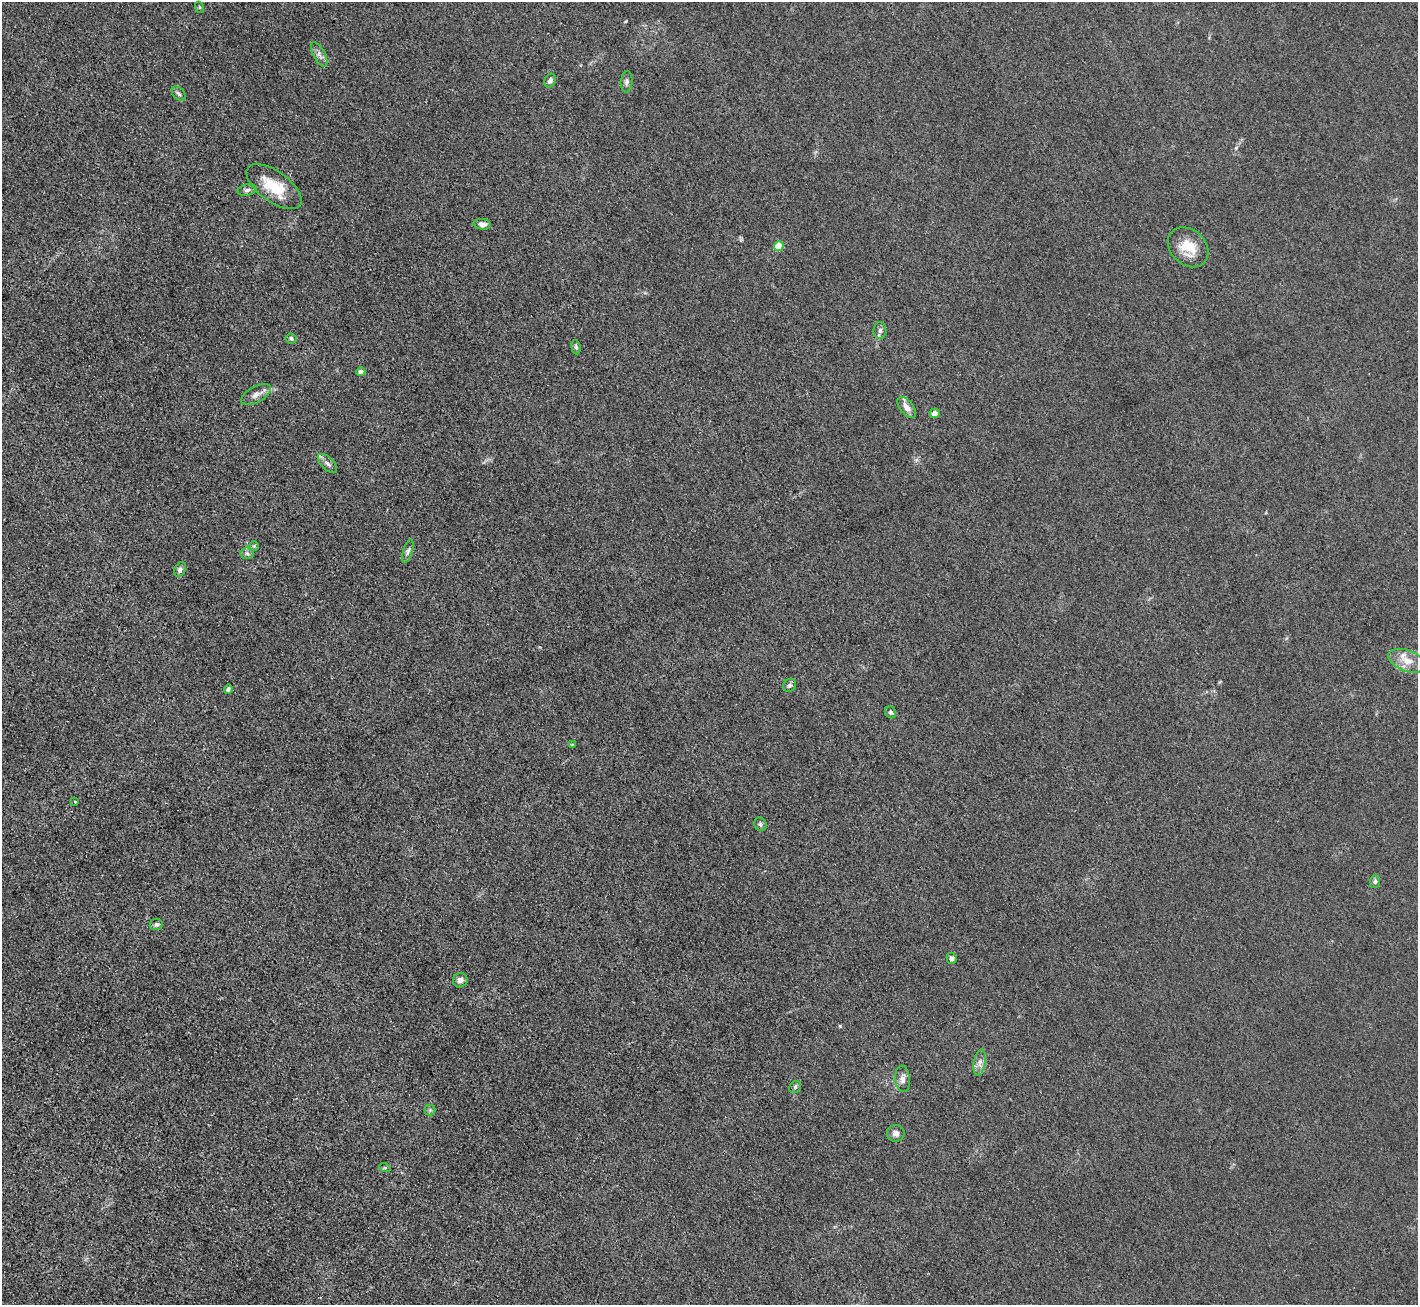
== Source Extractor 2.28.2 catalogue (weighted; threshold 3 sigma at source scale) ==
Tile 7 of 4 x 4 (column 3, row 2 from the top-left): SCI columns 2831-4246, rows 2894-4196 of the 5662 x 5651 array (HDU 1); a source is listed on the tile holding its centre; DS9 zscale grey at full resolution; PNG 1420 x 1307 px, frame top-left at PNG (2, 2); each listed source drawn as its Kron ellipse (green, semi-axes under 4 px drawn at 4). Shown black and unused: <1% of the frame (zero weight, under 3 of 4 exposures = <1% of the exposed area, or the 3 px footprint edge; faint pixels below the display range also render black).
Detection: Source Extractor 2.28.2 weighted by HDU 2 'WHT'; one run over the whole footprint, this tile lists its part. Background 0.0197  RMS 0.005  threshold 0.0225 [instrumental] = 3 sigma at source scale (4.5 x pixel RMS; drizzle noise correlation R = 1.50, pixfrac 1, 0.05/0.05 arcsec/px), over >= 5 px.
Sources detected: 41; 2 inside a brighter listed object's ellipse — not listed separately; the other 39 listed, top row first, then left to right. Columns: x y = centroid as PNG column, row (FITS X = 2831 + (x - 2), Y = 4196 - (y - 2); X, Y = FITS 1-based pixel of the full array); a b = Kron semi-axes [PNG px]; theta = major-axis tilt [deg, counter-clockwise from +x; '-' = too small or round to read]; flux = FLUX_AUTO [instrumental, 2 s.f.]
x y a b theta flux
199 7 5 3 - 0.53
319 54 14 6 -62 2.2
550 81 7 5 64 2.1
627 82 10 6 85 1.6
179 94 9 5 -45 1.3
274 187 32 15 -36 16
247 190 9 5 15 1.5
482 224 8 5 -7 2.4
779 246 5 5 - 17
1188 247 22 17 -43 11
880 331 8 6 -89 1.7
291 338 6 5 - 1.1
576 347 7 5 -81 1
361 372 4 4 - 2.7
256 394 16 8 28 3.3
907 407 12 6 -50 3.2
935 413 5 4 - 2.8
327 463 12 6 -45 2
254 546 5 4 - 0.61
408 551 12 4 73 1.5
247 553 6 6 - 1.2
180 569 8 5 63 1.5
1407 661 20 10 -20 5.9
790 685 7 6 - 1.1
228 689 5 3 - 0.91
891 712 6 5 - 1.1
572 745 3 2 - 0.38
75 801 3 3 - 0.74
760 824 7 6 - 1.2
1375 881 6 5 - 0.95
156 924 6 5 - 1.2
952 958 5 5 - 1.4
460 980 7 7 - 3
980 1062 13 6 80 2.6
903 1079 13 7 -86 2.7
795 1087 6 5 - 1.1
430 1110 5 5 - 0.84
896 1133 9 8 - 2.1
385 1168 6 4 -19 0.58